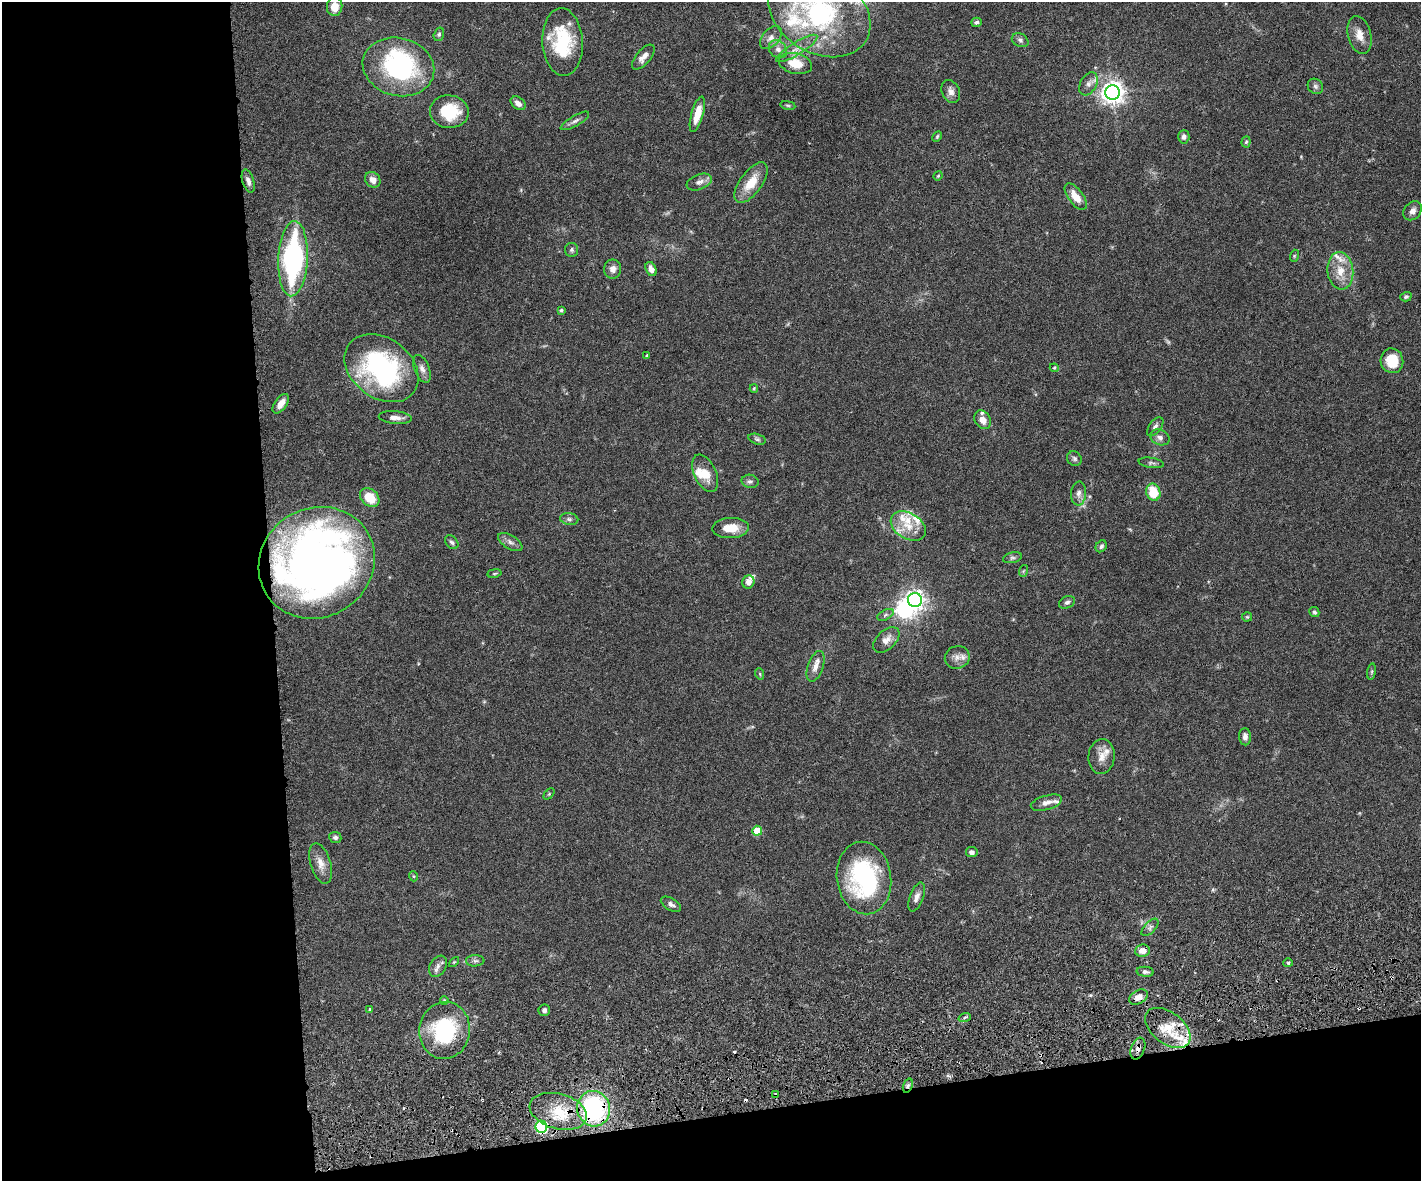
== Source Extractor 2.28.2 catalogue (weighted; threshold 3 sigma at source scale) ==
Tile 10 of 3 x 4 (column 1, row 4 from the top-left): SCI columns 157-1575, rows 59-1237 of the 4677 x 4892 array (HDU 1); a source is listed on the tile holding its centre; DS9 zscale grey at full resolution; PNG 1423 x 1183 px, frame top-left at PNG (2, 2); each listed source drawn as its Kron ellipse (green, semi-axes under 4 px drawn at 4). Shown black and unused: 25% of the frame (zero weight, under 3 of 6 exposures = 5% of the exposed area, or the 3 px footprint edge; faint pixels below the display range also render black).
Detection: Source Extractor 2.28.2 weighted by HDU 2 'WHT'; one run over the whole footprint, this tile lists its part. Background 0.0471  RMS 0.0026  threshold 0.0107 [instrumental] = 3 sigma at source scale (4.09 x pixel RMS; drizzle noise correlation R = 1.36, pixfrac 0.8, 0.05/0.05 arcsec/px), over >= 5 px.
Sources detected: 130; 1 too faint to see at this stretch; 2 inside a brighter object's white glare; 3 cosmic-ray / hot-pixel residue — neither listed nor drawn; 12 inside a brighter listed object's ellipse — not listed separately; the other 112 listed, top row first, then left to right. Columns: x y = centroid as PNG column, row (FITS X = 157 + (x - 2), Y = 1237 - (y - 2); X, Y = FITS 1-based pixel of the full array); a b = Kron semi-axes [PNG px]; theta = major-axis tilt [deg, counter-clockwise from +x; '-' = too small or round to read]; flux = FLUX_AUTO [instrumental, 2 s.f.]
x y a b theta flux
335 7 9 7 84 3.5
819 12 55 40 -32 43
976 22 5 4 - 0.51
439 34 7 5 74 0.48
1360 35 19 11 -75 2.7
771 38 13 8 48 1.4
1020 40 9 6 -28 0.69
563 42 34 20 -87 15
797 48 24 6 32 2.1
778 49 10 8 -42 1.2
643 57 15 7 49 1.6
795 63 17 10 -13 4.7
398 67 36 29 -15 36
1088 84 12 8 60 1.3
1315 86 8 7 - 0.7
951 91 12 8 -66 1.3
1113 92 7 7 - 190
518 103 8 5 -39 1.3
788 105 7 4 -9 0.31
449 112 19 16 -5 9.2
697 114 18 6 74 3.7
575 121 16 5 30 0.91
937 136 6 4 63 0.32
1184 137 7 5 87 0.88
1246 142 5 4 - 0.36
938 176 5 4 - 0.25
373 180 8 7 - 1.6
248 181 12 6 -73 1.1
699 182 13 7 22 1.4
751 183 24 11 54 5.1
1076 197 15 7 -53 3.2
1413 211 10 8 47 1.2
572 250 7 6 - 0.62
1294 256 6 4 72 0.27
293 259 37 14 87 46
613 269 9 8 - 1.5
651 269 7 5 -66 1.5
1340 271 19 13 -85 4.2
1406 297 6 4 17 0.45
561 310 4 4 - 0.32
647 355 3 3 - 0.36
1392 361 12 11 - 5.9
381 368 40 30 -37 43
1054 368 4 4 - 0.26
422 369 14 7 -68 1.3
754 388 4 3 - 0.26
281 404 11 6 54 2
395 417 16 6 -5 1.7
983 420 10 7 -59 2.3
1155 427 11 6 53 0.88
1160 437 10 7 -24 1.1
757 439 9 5 -16 0.53
1074 459 8 7 - 0.61
1151 463 12 5 -9 0.64
705 473 20 11 -66 3.5
750 481 8 6 -12 0.73
1153 492 8 7 - 6.6
1079 493 12 7 86 1.2
370 498 11 8 -42 5.6
569 519 9 6 -10 0.7
908 526 19 13 -30 4.1
731 528 18 10 3 3.9
452 542 8 5 -47 0.58
510 542 14 6 -31 1.1
1101 546 6 5 - 0.6
1012 558 9 5 12 0.62
317 563 59 54 32 190
1023 571 6 3 70 0.29
494 573 7 3 9 0.29
748 582 6 6 - 1.4
915 600 7 7 - 110
1067 602 8 5 24 0.66
1314 612 5 5 - 0.53
885 615 9 5 27 0.61
1247 617 5 5 - 0.3
886 640 16 9 44 2
957 657 12 11 - 1.8
815 666 16 7 71 1.9
1372 672 8 4 81 0.39
760 674 6 3 -71 0.25
1245 737 8 6 -89 1
1101 756 17 13 84 2.5
549 794 6 4 46 0.33
1046 803 16 7 16 1.5
757 831 5 5 - 5.7
335 837 6 5 - 0.71
972 852 6 5 - 0.86
321 863 21 10 -73 2.5
413 876 5 3 - 0.23
864 878 36 27 -82 32
917 897 15 6 69 1.3
671 904 11 6 -30 0.89
1150 927 11 5 45 0.78
1142 951 7 6 - 1.7
475 961 9 5 4 0.62
454 962 6 3 45 0.28
1288 963 5 4 - 0.31
438 966 11 8 58 1.2
1145 972 8 5 -5 0.71
1138 997 10 6 27 1.8
444 1000 4 3 - 0.31
370 1009 3 2 - 0.19
544 1010 6 5 - 0.68
965 1017 6 4 19 0.4
1168 1028 26 15 -37 6.9
445 1030 29 25 81 21
1138 1048 11 7 69 1.3
908 1086 7 4 71 0.65
775 1095 4 3 - 0.37
594 1109 18 16 -76 37
558 1111 29 17 -15 9.2
541 1127 6 6 - 37
Overlapping masked pixels (flux is a lower limit): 9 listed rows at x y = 317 563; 1138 997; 1168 1028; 1138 1048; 908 1086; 775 1095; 594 1109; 558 1111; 541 1127
Isophote crosses this tile's border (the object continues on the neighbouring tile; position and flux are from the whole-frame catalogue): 1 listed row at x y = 819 12